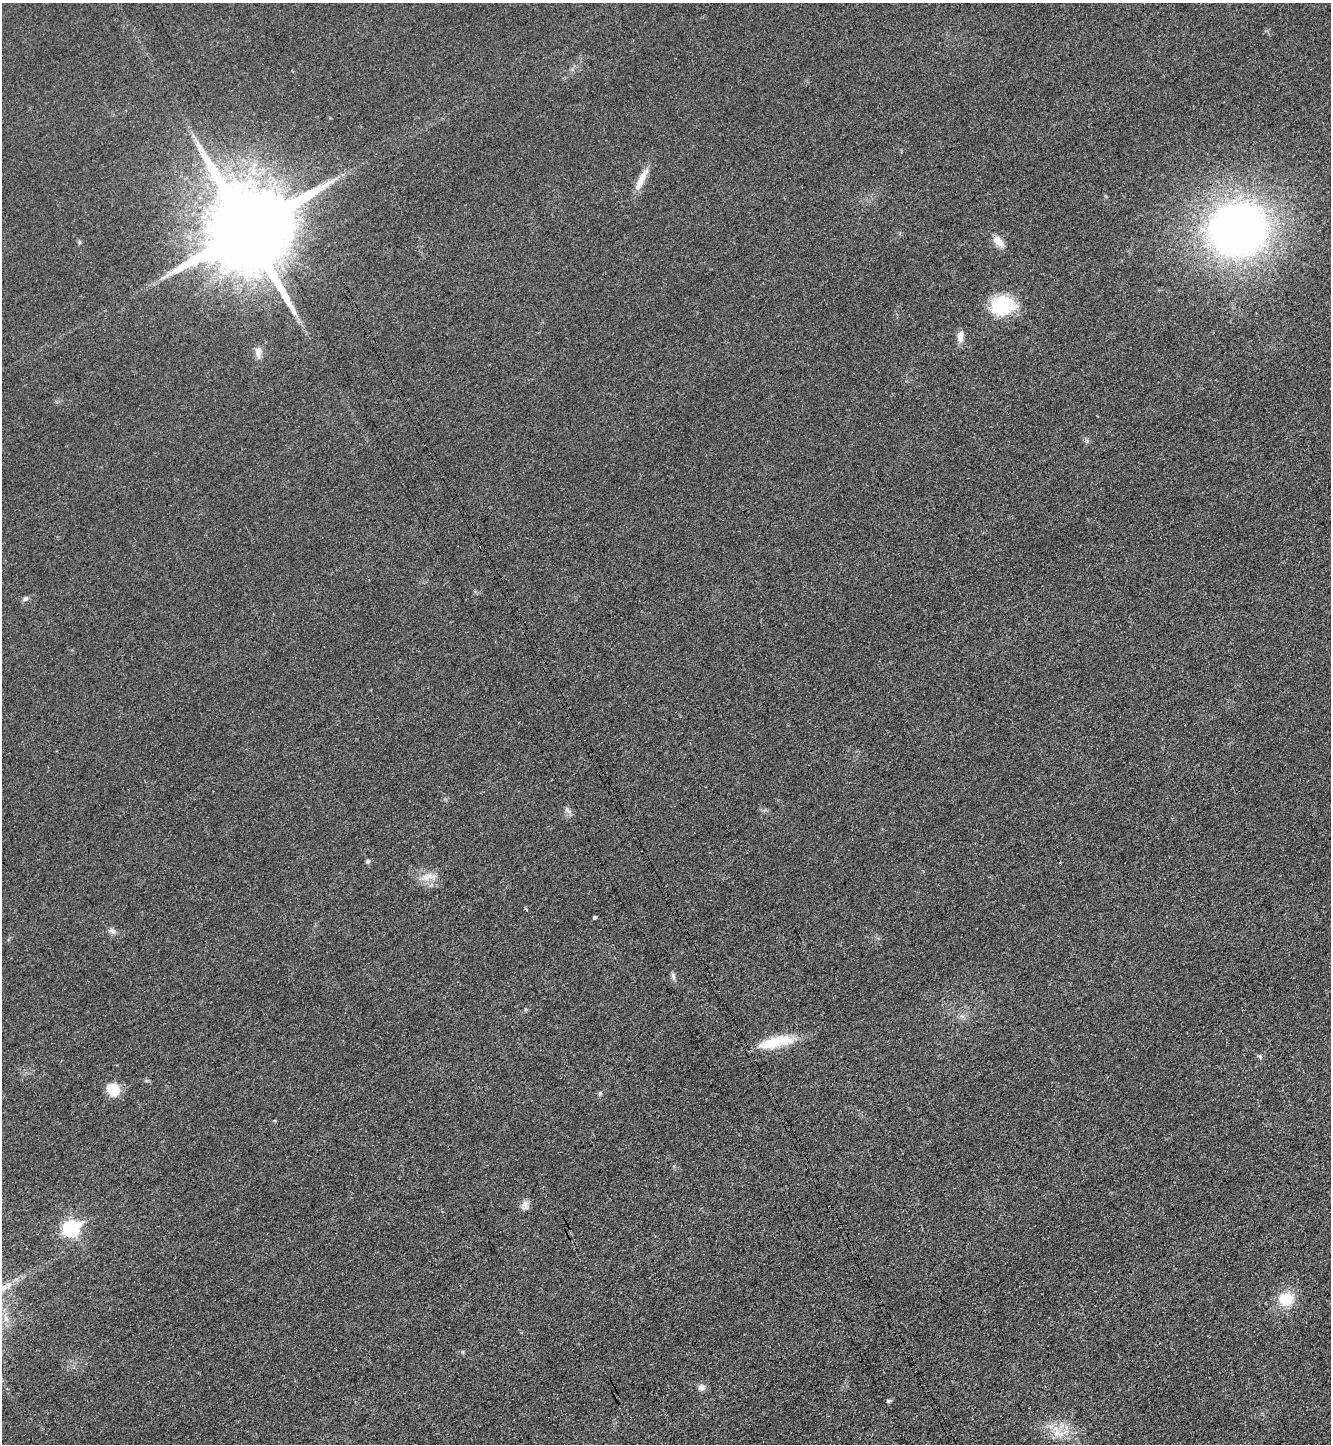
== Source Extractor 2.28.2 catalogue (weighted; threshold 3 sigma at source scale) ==
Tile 6 of 4 x 4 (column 2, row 2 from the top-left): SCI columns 1492-2820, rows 2908-4349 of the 5789 x 5803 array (HDU 1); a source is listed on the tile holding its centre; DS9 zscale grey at full resolution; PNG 1333 x 1446 px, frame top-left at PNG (2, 3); no overlay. Shown black and unused: <1% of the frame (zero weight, under 3 of 4 exposures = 1% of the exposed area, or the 3 px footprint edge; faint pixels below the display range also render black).
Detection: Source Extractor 2.28.2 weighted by HDU 2 'WHT'; one run over the whole footprint, this tile lists its part. Background 0.0342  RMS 0.0048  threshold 0.0215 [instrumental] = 3 sigma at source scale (4.5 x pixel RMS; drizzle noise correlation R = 1.50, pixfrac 1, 0.05/0.05 arcsec/px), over >= 5 px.
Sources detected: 29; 2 cosmic-ray / hot-pixel residue — not listed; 1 inside a brighter listed object's ellipse — not listed separately; the other 26 listed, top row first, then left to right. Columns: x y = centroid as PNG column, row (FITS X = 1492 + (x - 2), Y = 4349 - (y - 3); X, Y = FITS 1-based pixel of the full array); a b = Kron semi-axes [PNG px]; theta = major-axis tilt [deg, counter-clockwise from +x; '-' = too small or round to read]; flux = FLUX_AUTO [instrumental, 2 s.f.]
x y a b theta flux
641 179 35 8 63 6.6
247 229 24 23 - 10000
1237 229 56 51 14 300
998 241 19 10 -47 4.5
79 242 5 5 - 0.73
1003 305 27 21 1 27
960 338 13 9 -73 3
258 352 15 9 -86 3.3
25 598 8 6 43 1.3
567 810 10 6 -52 1.7
368 861 6 5 - 1
428 877 24 11 7 6.5
595 917 4 3 - 2.5
113 931 11 7 -20 1.9
673 976 10 5 -76 1.4
776 1042 43 13 13 19
1260 1057 6 4 -46 0.78
113 1089 16 13 -50 9.8
600 1093 6 5 - 0.81
525 1205 14 9 -87 2.7
71 1228 8 7 - 100
9 1285 7 6 - 1.6
1286 1299 20 16 -7 12
701 1387 9 8 - 2.3
888 1401 6 5 - 0.81
1057 1433 24 10 -21 8.4